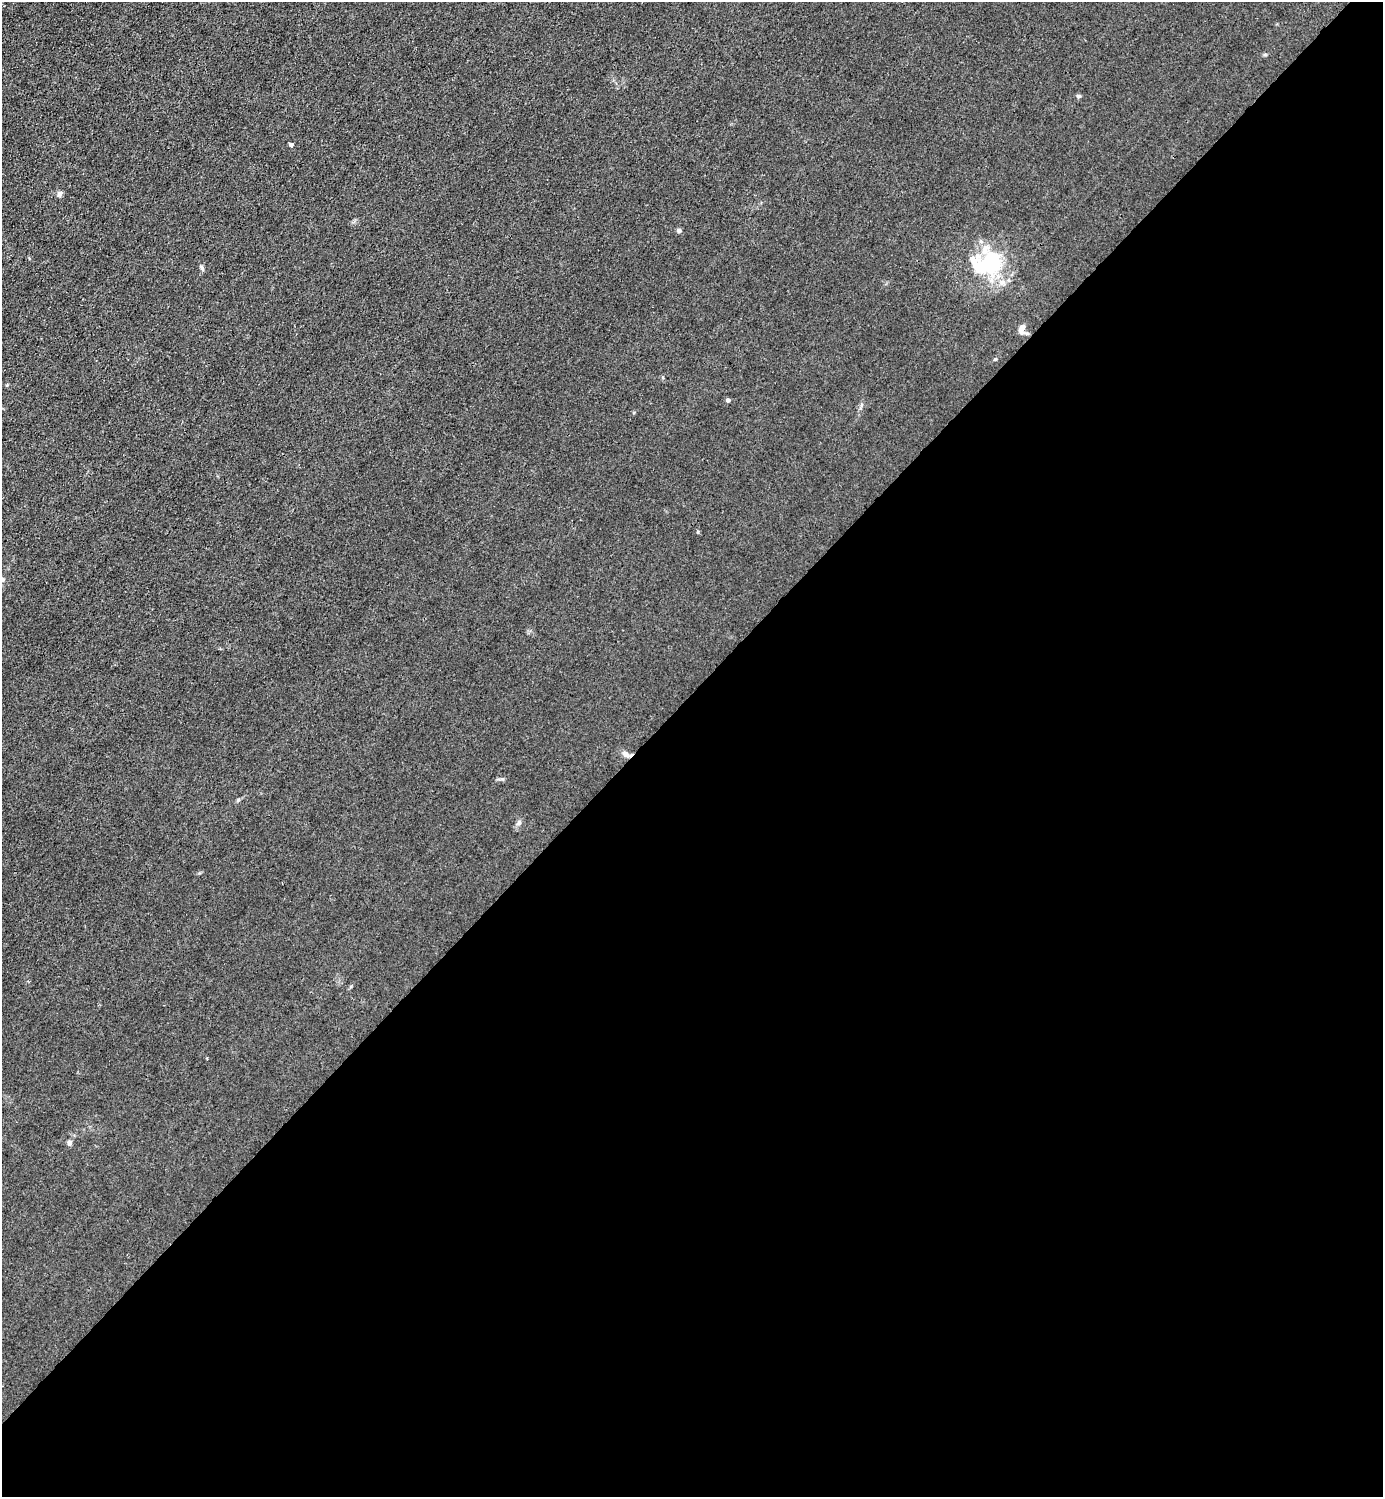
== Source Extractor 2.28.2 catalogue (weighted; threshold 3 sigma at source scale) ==
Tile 15 of 4 x 4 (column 3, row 4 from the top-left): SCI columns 3065-4445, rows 3-1497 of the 5985 x 5985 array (HDU 1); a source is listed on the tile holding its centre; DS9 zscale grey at full resolution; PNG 1385 x 1499 px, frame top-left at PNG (2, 2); no overlay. Shown black and unused: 54% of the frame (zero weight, under 3 of 4 exposures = <1% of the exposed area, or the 3 px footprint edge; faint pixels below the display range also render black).
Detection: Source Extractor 2.28.2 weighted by HDU 2 'WHT'; one run over the whole footprint, this tile lists its part. Background 0.0215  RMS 0.0062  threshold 0.0279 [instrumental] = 3 sigma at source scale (4.5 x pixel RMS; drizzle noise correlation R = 1.50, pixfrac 1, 0.05/0.05 arcsec/px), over >= 5 px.
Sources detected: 15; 2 inside a brighter object's white glare — not listed; the other 13 listed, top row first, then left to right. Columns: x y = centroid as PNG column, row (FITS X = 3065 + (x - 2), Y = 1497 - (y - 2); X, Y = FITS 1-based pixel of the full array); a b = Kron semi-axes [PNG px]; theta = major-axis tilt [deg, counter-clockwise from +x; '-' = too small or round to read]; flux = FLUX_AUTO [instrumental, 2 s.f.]
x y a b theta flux
1079 96 6 5 - 0.99
291 145 4 4 - 2.1
60 194 7 6 - 1.7
678 230 6 6 - 1.1
991 264 39 27 85 36
202 268 8 3 -71 1
1022 329 13 7 81 3.2
728 400 4 4 - 1.7
625 754 10 7 -42 2.6
238 800 7 4 45 0.88
519 822 6 5 - 1.2
207 1058 3 3 - 0.63
69 1143 8 5 -90 1.4